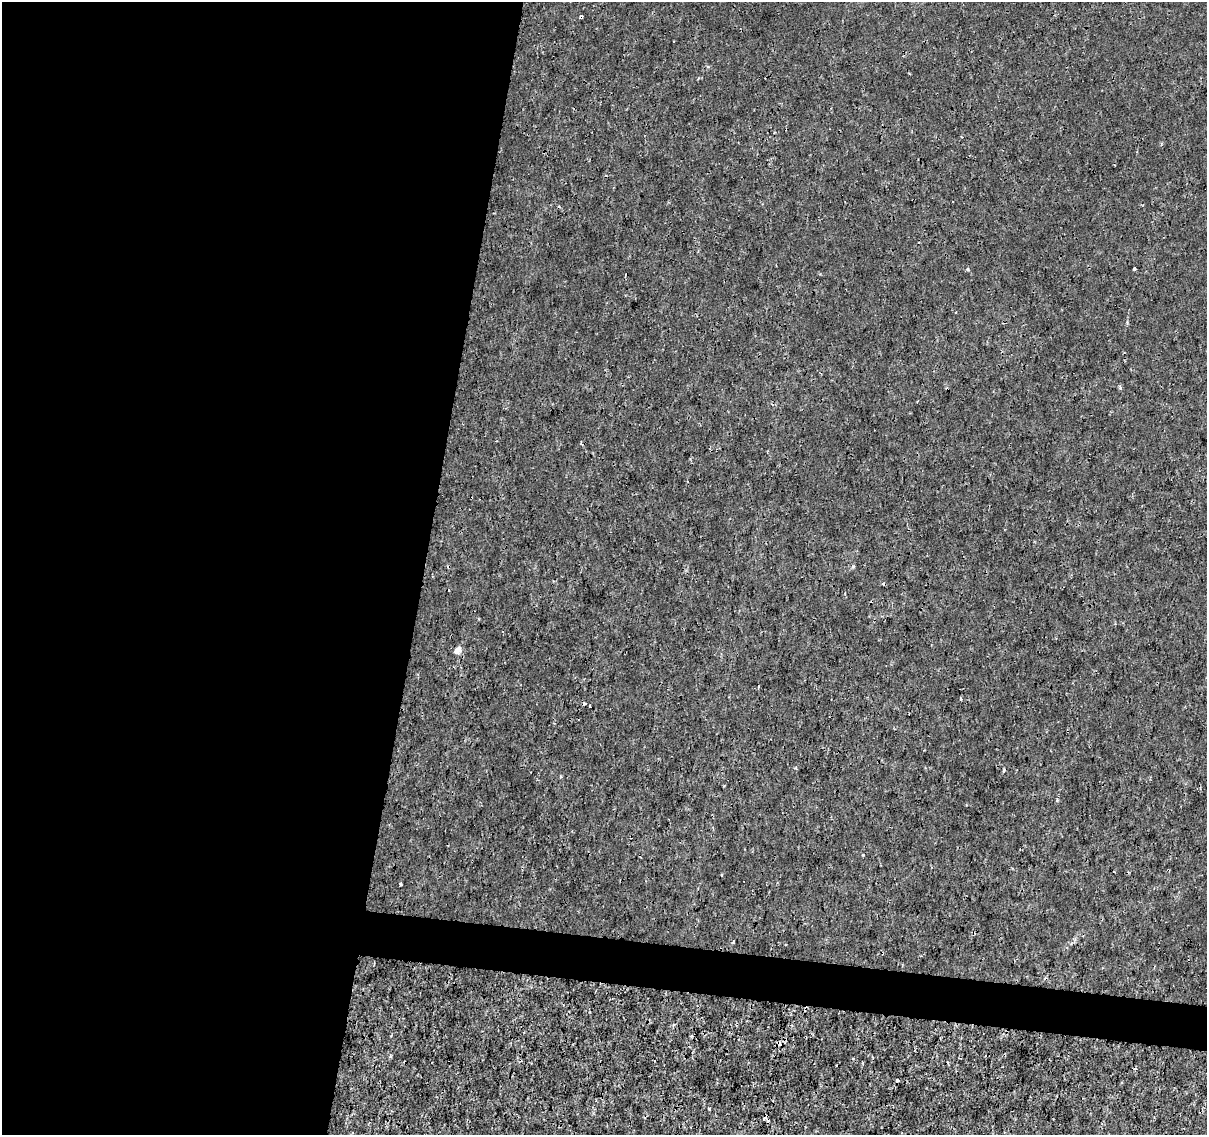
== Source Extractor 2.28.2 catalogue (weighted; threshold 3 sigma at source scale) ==
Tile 5 of 4 x 4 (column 1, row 2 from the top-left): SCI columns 10-1214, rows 2550-3682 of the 4830 x 5040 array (HDU 1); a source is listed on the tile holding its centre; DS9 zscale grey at full resolution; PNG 1209 x 1137 px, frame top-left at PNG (2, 2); no overlay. Shown black and unused: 38% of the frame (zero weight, under 3 of 4 exposures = <1% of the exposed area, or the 3 px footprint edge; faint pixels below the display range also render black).
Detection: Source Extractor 2.28.2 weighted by HDU 2 'WHT'; one run over the whole footprint, this tile lists its part. Background -8.36e-05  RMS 7.9e-04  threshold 0.00354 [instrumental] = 3 sigma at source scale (4.5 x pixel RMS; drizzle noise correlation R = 1.50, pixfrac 1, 0.0396/0.0396 arcsec/px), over >= 5 px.
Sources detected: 19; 6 cosmic-ray / hot-pixel residue — not listed; the other 13 listed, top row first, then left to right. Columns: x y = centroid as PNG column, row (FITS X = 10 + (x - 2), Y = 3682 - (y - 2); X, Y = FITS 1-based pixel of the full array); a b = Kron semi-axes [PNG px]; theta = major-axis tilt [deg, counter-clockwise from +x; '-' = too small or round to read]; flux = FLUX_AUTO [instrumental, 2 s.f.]
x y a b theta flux
1134 269 4 3 - 0.17
967 270 5 3 - 0.094
1120 387 5 4 - 0.13
853 566 6 4 2 0.09
457 650 9 6 47 0.45
1004 770 5 3 - 0.1
1057 800 6 3 72 0.096
863 855 3 3 - 0.064
721 875 3 2 - 0.087
400 884 3 3 - 0.13
733 942 3 2 - 0.12
674 1025 4 4 - 0.13
897 1080 3 3 - 0.38